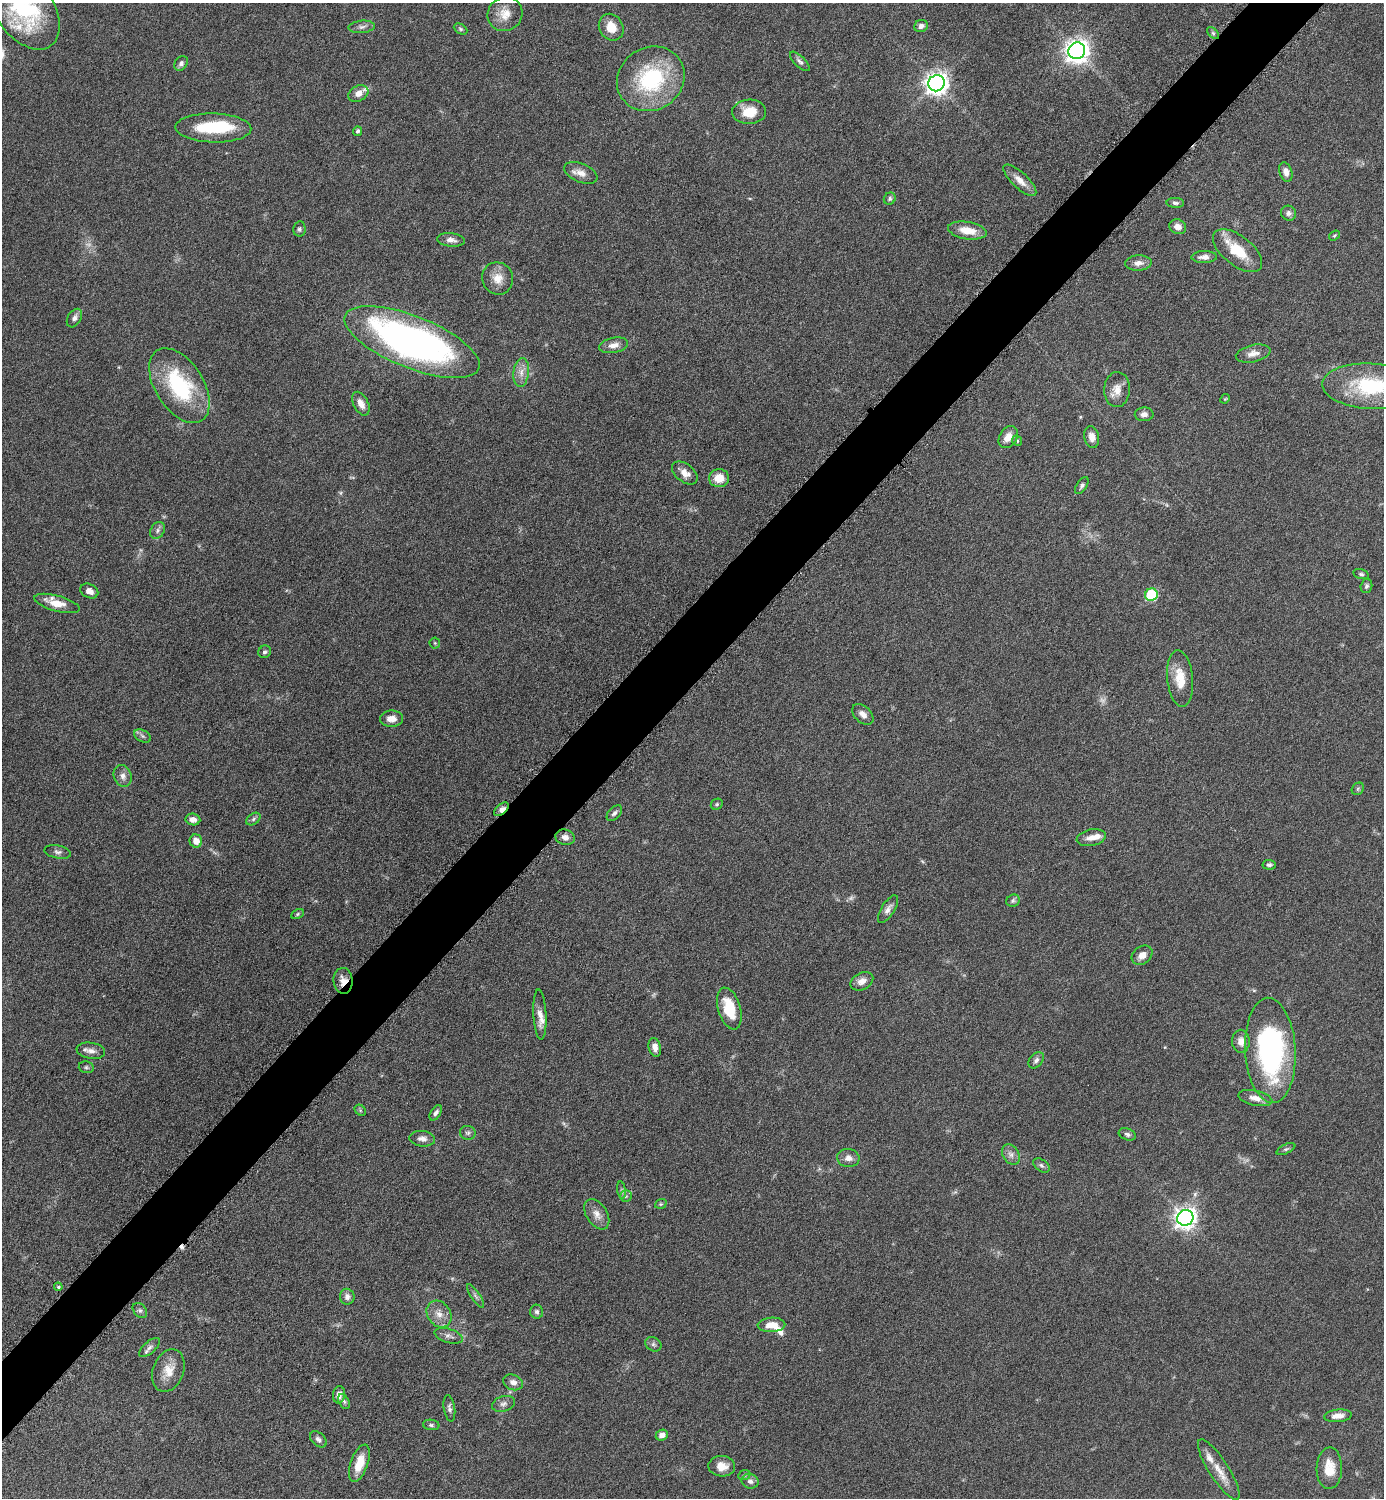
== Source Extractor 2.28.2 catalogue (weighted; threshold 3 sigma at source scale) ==
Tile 10 of 4 x 4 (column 2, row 3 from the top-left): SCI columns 1690-3071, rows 1504-2999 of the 6002 x 6002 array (HDU 1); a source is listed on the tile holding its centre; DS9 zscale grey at full resolution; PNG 1386 x 1500 px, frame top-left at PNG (2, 3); each listed source drawn as its Kron ellipse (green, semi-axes under 4 px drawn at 4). Shown black and unused: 5% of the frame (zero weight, under 6 of 12 exposures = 1% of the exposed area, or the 3 px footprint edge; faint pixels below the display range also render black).
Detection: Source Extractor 2.28.2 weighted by HDU 2 'WHT'; one run over the whole footprint, this tile lists its part. Background 0.0871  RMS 0.0038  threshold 0.0156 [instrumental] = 3 sigma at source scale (4.09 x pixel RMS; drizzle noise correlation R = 1.36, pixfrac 0.8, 0.05/0.05 arcsec/px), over >= 5 px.
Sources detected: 140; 7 too faint to see at this stretch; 1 inside a brighter object's white glare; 1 cosmic-ray / hot-pixel residue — neither listed nor drawn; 4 inside a brighter listed object's ellipse — not listed separately; the other 127 listed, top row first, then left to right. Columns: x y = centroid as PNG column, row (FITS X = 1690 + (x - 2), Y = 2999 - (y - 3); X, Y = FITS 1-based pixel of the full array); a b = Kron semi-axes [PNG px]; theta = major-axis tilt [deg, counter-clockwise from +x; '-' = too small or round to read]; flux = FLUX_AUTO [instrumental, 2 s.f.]
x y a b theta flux
24 9 45 28 -54 38
505 14 18 17 - 5.6
921 26 7 6 - 1.6
362 27 13 6 5 1.5
611 27 14 11 -58 5.8
461 29 7 5 -28 0.67
1213 33 7 4 -45 0.69
1077 51 8 8 - 320
800 61 13 5 -45 1.2
181 63 8 6 53 1.1
651 79 35 31 34 37
936 83 8 8 - 270
358 93 10 7 28 3.2
749 112 17 12 3 7.5
213 128 38 14 -1 20
357 131 4 4 - 0.82
1286 172 10 6 -72 2.3
581 173 17 9 -23 3.3
1020 180 21 8 -43 3.7
890 199 6 5 - 0.72
1175 203 9 5 -2 0.96
1289 213 8 7 - 1.3
1178 227 8 7 - 2.3
299 229 7 6 - 0.86
967 231 19 8 -9 6.4
1334 235 6 4 35 0.49
451 240 14 6 -7 2
1238 251 29 14 -38 11
1204 257 12 6 2 2
1138 263 13 7 3 2.3
498 278 16 15 - 4.9
74 318 10 6 59 1.6
412 342 72 26 -22 170
614 345 14 7 11 2.7
1253 353 18 8 13 2.7
521 372 14 7 83 3
179 386 41 24 -57 33
1370 386 48 22 -3 31
1117 390 17 13 87 3.9
1225 399 5 4 - 0.39
361 404 13 7 -62 3.1
1144 414 9 7 1 1.8
1008 437 12 8 57 3.5
1092 437 11 7 -78 2.8
1017 441 5 4 - 0.46
685 473 15 9 -39 3.1
719 478 10 9 - 5.5
1082 486 9 5 56 0.88
157 530 9 7 57 1.2
1361 574 8 4 -15 0.72
1366 586 7 5 73 0.87
89 591 9 7 -26 2.4
1151 595 6 6 - 29
57 603 23 8 -15 5.8
435 643 5 5 - 0.52
265 652 6 6 - 0.88
1180 679 28 13 -84 8.2
863 714 12 8 -43 2.1
391 719 11 8 1 3.1
142 736 9 5 -28 0.99
123 776 11 8 -70 2.1
1358 789 7 5 47 0.63
717 804 6 5 - 0.61
501 809 9 5 41 2.1
614 813 9 5 46 1
193 819 7 6 - 1.7
253 819 8 5 38 0.81
565 837 10 7 -18 1.9
1091 838 15 8 11 2.7
196 841 6 6 - 3.1
58 852 13 6 -12 1.3
1269 865 6 5 - 0.8
1013 901 7 6 - 0.75
888 909 16 6 58 2
297 914 7 4 28 0.5
1142 955 11 8 38 2.6
343 981 13 9 -84 3.3
862 981 12 8 28 2.5
729 1009 21 11 -73 12
540 1014 25 6 -87 3.6
1241 1041 11 9 -89 3
655 1047 9 6 -75 2.1
1270 1050 53 25 -87 76
91 1051 14 8 -8 2.4
1036 1060 9 6 51 1.3
86 1067 8 5 -14 0.65
1255 1098 17 7 -13 2.9
360 1110 6 5 - 0.58
436 1113 8 5 57 1.2
468 1133 8 7 - 0.99
1127 1134 9 5 -20 0.99
422 1139 13 7 -5 1.9
1286 1149 10 4 26 0.83
1011 1155 11 7 -59 1.9
848 1158 11 9 -8 2.3
1041 1165 9 5 -35 0.94
622 1190 9 4 -81 0.79
626 1196 6 6 - 0.75
661 1204 6 4 19 0.52
597 1214 17 10 -57 3.1
1185 1218 8 7 - 240
58 1287 4 3 - 0.41
475 1296 14 4 -56 1.1
347 1297 8 7 - 1.7
140 1310 8 6 -48 0.94
537 1312 7 6 - 1
439 1314 14 11 -53 3.7
771 1325 14 7 3 4.6
449 1336 15 7 -17 1.7
653 1344 8 6 -31 1
149 1348 13 6 41 1.5
168 1370 22 15 70 6.2
513 1382 10 7 -22 2.2
339 1395 9 6 84 2.3
344 1401 8 5 -62 0.83
503 1404 12 7 15 1.6
449 1408 13 5 -81 1.2
1338 1416 14 6 5 2.9
431 1425 8 5 -8 0.79
662 1435 6 5 - 2.3
318 1439 10 6 -42 1.3
359 1463 19 8 71 7.3
722 1466 13 10 -3 4.2
1329 1468 21 12 89 6.7
1219 1470 35 10 -57 5.9
744 1475 6 5 - 0.54
750 1481 8 7 - 1.6
Overlapping masked pixels (flux is a lower limit): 2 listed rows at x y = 501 809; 343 981
Isophote crosses this tile's border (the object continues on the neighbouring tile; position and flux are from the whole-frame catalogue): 2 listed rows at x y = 24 9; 1370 386